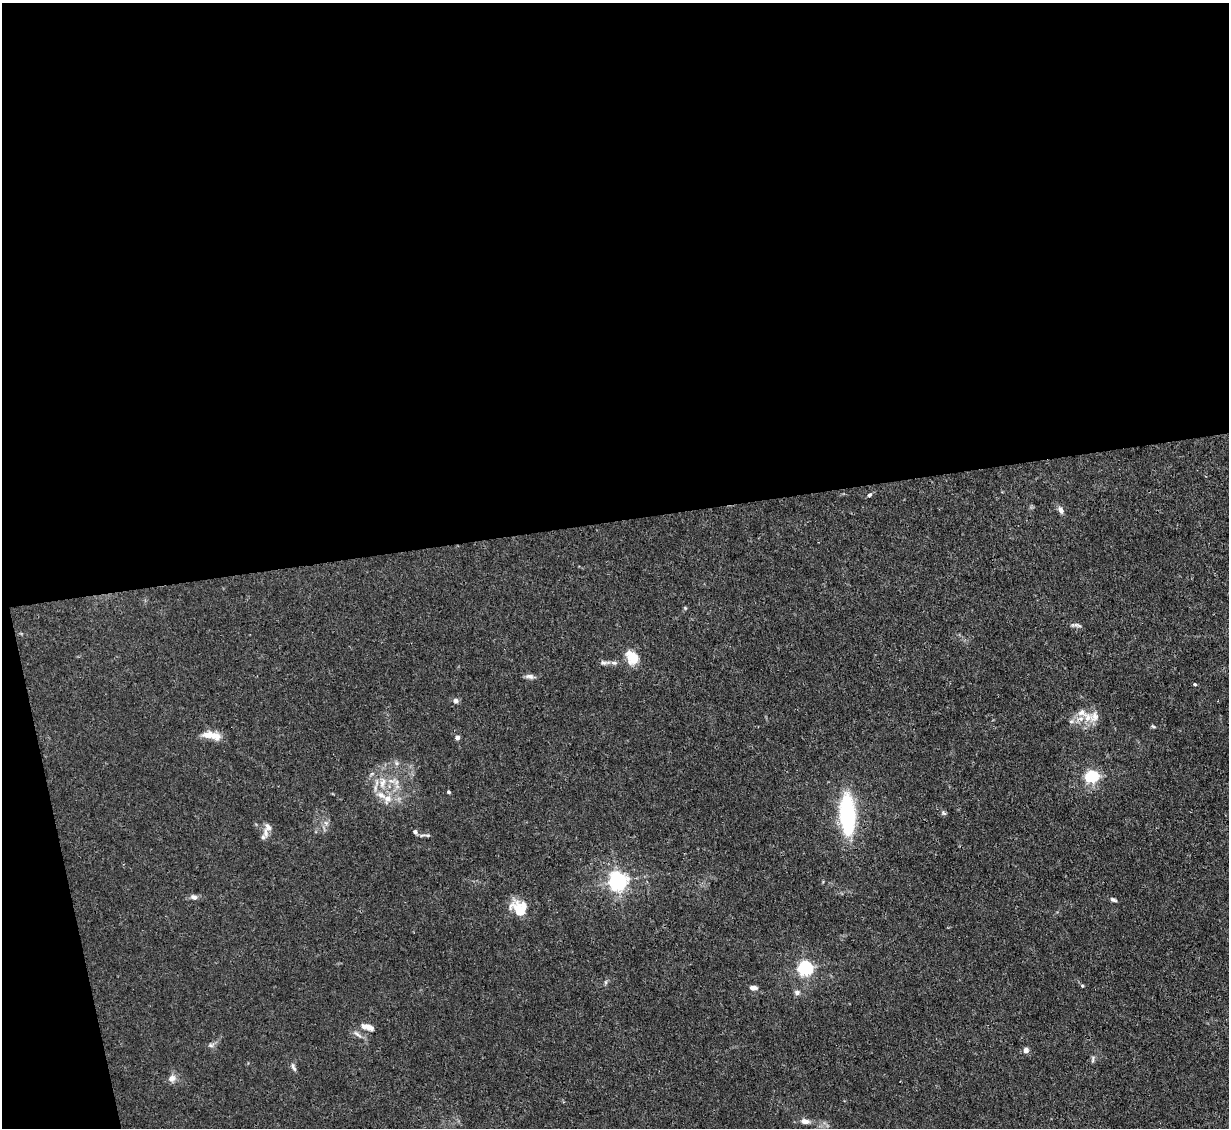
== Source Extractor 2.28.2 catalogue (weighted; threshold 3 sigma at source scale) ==
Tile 1 of 4 x 4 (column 1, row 1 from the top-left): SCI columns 1-1227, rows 3626-4751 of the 4909 x 4883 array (HDU 1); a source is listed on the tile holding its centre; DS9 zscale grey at full resolution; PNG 1231 x 1130 px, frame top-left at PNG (2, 3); no overlay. Shown black and unused: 48% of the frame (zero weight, under 3 of 4 exposures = <1% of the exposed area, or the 3 px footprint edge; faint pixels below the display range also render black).
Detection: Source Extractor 2.28.2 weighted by HDU 2 'WHT'; one run over the whole footprint, this tile lists its part. Background 0.0355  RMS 0.003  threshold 0.0133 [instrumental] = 3 sigma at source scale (4.5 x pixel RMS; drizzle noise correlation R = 1.50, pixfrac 1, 0.05/0.05 arcsec/px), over >= 5 px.
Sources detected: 46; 5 inside a brighter listed object's ellipse — not listed separately; the other 41 listed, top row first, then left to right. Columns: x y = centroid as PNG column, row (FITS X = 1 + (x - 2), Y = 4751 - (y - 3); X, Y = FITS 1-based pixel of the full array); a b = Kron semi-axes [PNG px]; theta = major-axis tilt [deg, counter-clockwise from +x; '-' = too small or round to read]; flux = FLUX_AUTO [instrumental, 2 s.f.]
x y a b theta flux
870 495 7 4 43 0.54
1061 510 8 6 -58 1.3
1077 625 11 5 -15 0.86
632 657 19 15 -56 5
604 663 17 7 2 1.4
530 676 12 6 -10 1.2
1195 684 4 3 - 0.37
456 701 8 7 - 0.91
1088 718 16 11 -78 4.2
1071 721 7 5 28 0.68
1153 727 7 3 -9 0.42
212 735 25 9 -10 3.8
457 737 5 5 - 1
396 763 7 4 -89 0.6
1092 777 6 5 - 41
382 783 16 8 67 3.1
449 792 4 4 - 0.45
388 799 12 10 78 3
943 812 6 5 - 0.53
847 814 32 12 -87 39
326 823 7 5 -45 0.72
415 832 6 5 - 0.84
266 833 15 7 -86 1.6
428 835 10 4 -4 0.58
618 881 6 6 - 140
194 897 9 6 -16 1.2
1113 900 9 5 -22 0.68
519 909 18 15 -48 8
805 968 6 6 - 76
606 982 6 4 90 0.47
1082 986 5 4 - 0.32
753 988 8 5 -5 1.3
797 992 7 6 - 1
368 1027 18 7 -17 2
357 1034 16 4 -37 1.2
211 1045 7 6 - 0.76
1026 1050 6 6 - 1.2
1093 1059 10 4 89 0.6
293 1067 13 5 -66 0.85
172 1078 10 9 - 1.7
805 1121 12 7 -9 1.6